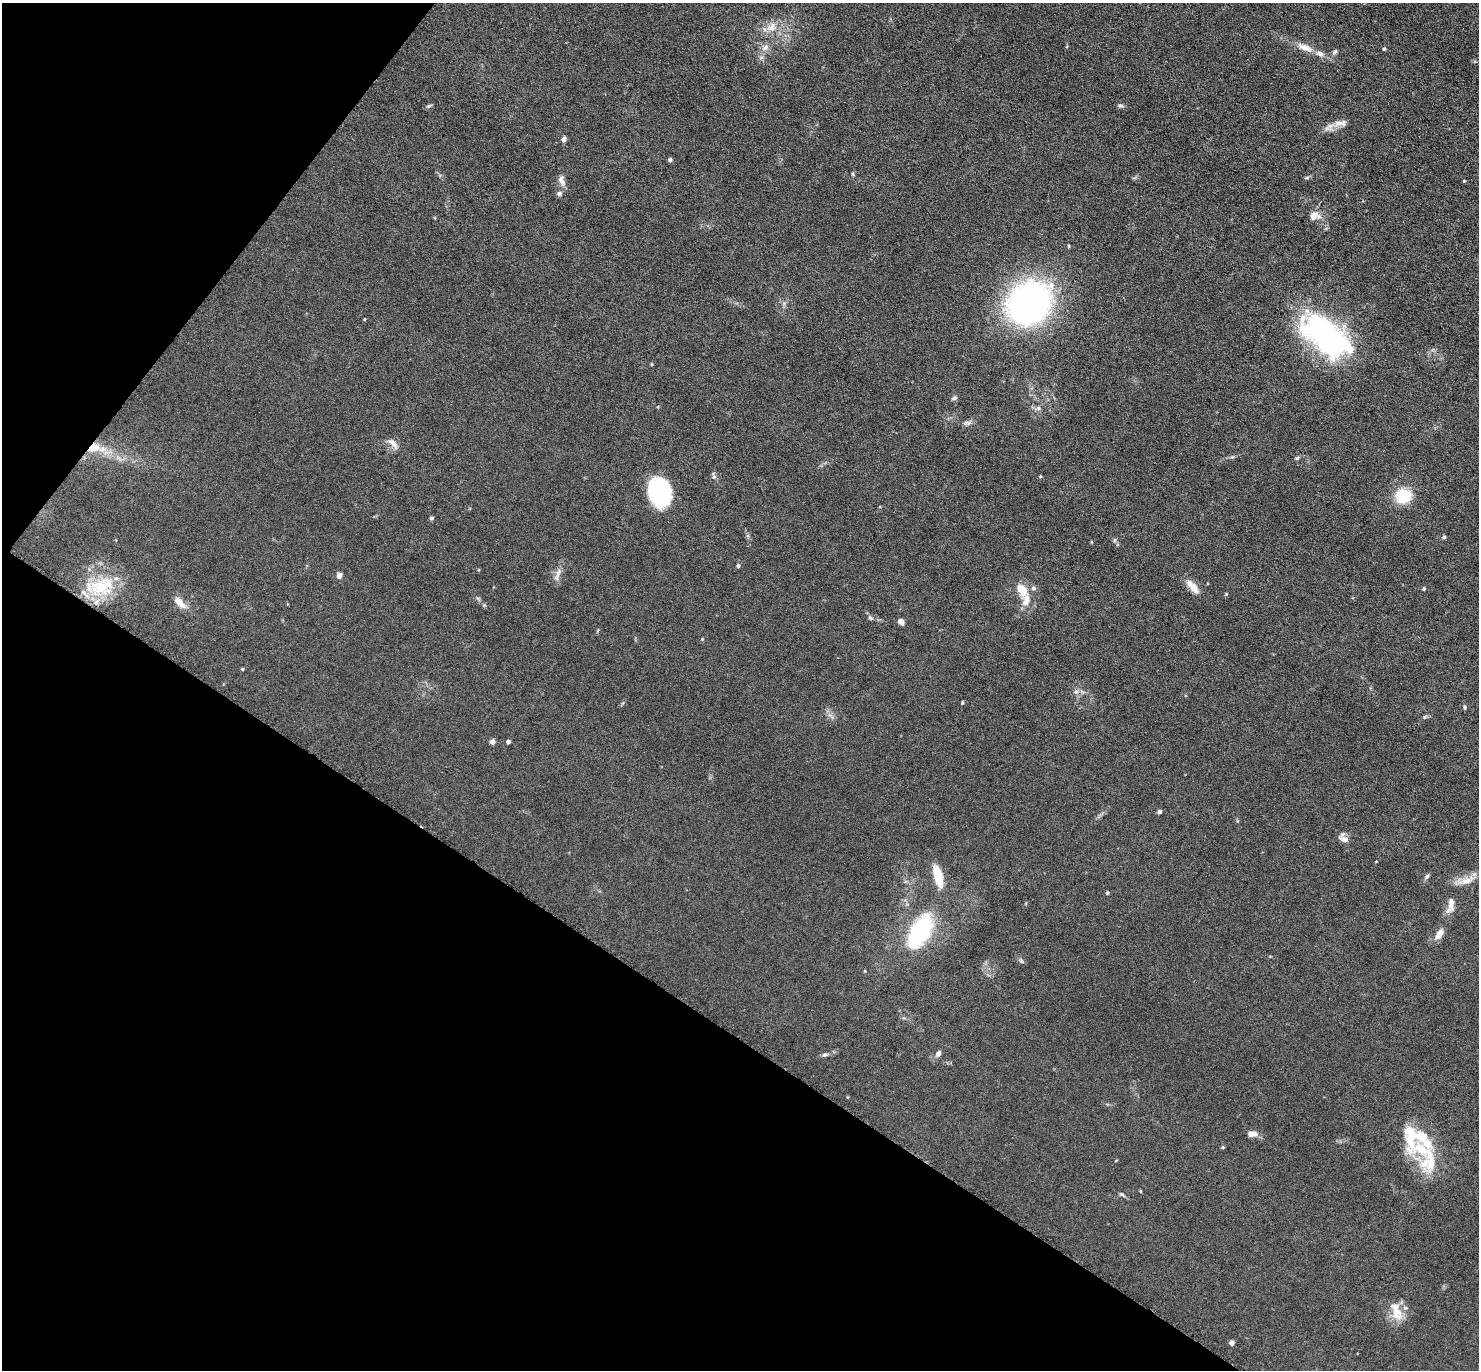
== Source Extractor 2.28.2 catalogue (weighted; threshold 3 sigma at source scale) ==
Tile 9 of 4 x 4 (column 1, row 3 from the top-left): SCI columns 44-1520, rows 1815-3182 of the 6080 x 6070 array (HDU 1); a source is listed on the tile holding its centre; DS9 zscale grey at full resolution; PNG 1481 x 1372 px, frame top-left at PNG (2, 3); no overlay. Shown black and unused: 31% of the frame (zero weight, under 3 of 6 exposures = <1% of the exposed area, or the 3 px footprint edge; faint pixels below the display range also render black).
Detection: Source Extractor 2.28.2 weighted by HDU 2 'WHT'; one run over the whole footprint, this tile lists its part. Background 0.034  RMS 0.0039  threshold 0.0158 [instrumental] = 3 sigma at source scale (4.09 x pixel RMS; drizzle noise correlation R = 1.36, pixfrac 0.8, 0.05/0.05 arcsec/px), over >= 5 px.
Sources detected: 80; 1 inside a brighter object's white glare — not listed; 9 inside a brighter listed object's ellipse — not listed separately; the other 70 listed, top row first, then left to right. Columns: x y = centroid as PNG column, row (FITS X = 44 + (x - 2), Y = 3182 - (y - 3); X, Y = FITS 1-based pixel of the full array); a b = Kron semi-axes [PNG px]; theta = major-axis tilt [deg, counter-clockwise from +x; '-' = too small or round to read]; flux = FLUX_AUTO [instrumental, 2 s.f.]
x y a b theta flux
771 27 15 11 49 3.9
765 47 11 6 53 1.7
1305 47 23 8 -20 4.1
1384 49 4 4 - 0.55
1335 52 9 5 51 0.82
1120 105 8 5 -15 0.77
429 106 8 3 45 0.51
1340 123 20 8 5 3.1
564 139 7 5 81 1.1
670 160 5 5 - 0.73
853 174 6 3 -71 0.38
1307 178 6 4 3 0.5
562 180 14 8 -75 2
1464 181 3 3 - 0.31
559 194 7 6 - 0.87
1314 215 11 9 9 3.3
1029 303 50 42 40 97
1326 336 49 27 -39 89
651 364 5 3 - 0.28
954 398 8 5 15 0.73
1038 408 7 6 - 0.94
967 423 13 5 11 1.2
393 443 17 7 -45 2.2
94 448 18 11 17 5.8
714 476 10 5 -78 0.93
1040 476 4 4 - 0.36
659 492 25 19 -74 43
1403 496 13 12 - 14
431 518 5 4 - 0.64
1444 537 5 5 - 0.55
738 565 5 5 - 0.61
339 575 8 7 - 1.3
557 575 21 5 72 2.1
100 587 33 27 -14 19
1193 587 22 8 -48 3.6
1424 589 4 4 - 0.36
1022 590 17 11 -53 5.8
180 603 21 9 -47 3.3
870 618 6 5 - 0.6
901 621 6 5 - 1.9
702 639 4 4 - 0.3
242 669 4 3 - 0.35
1076 692 7 6 - 0.98
962 702 4 3 - 0.39
1464 707 6 4 -72 0.51
1424 717 6 3 71 0.44
492 741 6 6 - 1.2
508 742 4 4 - 1.2
1159 811 4 4 - 1.2
1344 839 11 7 -14 2.1
1376 861 4 2 - 0.23
938 876 27 9 -76 8.2
1427 876 7 5 56 0.77
1465 881 25 9 14 4.4
1107 893 5 4 - 0.37
1451 907 20 9 56 2.8
920 931 36 18 60 35
1439 934 11 6 58 3.3
1021 960 8 4 -59 0.62
938 1053 10 7 54 1.3
825 1055 8 5 17 0.81
1252 1134 11 6 1 2.7
1410 1135 47 14 89 11
1427 1143 18 11 -48 5.7
1223 1147 5 4 - 0.42
1431 1163 31 13 70 8.1
1140 1191 5 3 - 0.28
1122 1194 8 4 -32 0.67
1396 1312 30 14 -69 6.6
1232 1343 4 4 - 1.7
Overlapping masked pixels (flux is a lower limit): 2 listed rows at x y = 94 448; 100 587